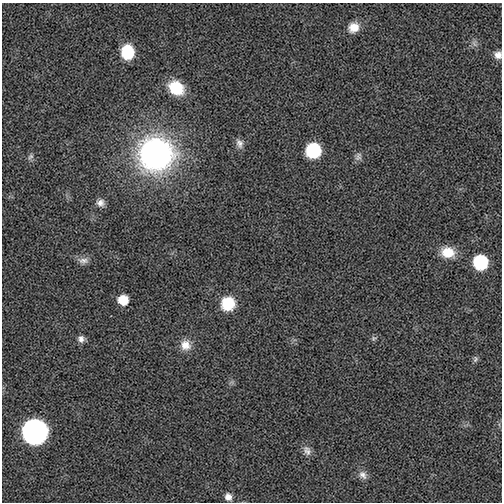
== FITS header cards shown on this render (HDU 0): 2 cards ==
NAXIS1  =                  500
NAXIS2  =                  500

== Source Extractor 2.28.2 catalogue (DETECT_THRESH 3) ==
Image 500 x 500 px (HDU 0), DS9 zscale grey, 1 PNG px = 1 image px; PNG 504 x 504 px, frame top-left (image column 1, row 500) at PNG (2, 3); no overlay
Background 0.291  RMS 4.7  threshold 14.2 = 3 sigma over >= 5 px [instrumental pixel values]
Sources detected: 24; all 24 listed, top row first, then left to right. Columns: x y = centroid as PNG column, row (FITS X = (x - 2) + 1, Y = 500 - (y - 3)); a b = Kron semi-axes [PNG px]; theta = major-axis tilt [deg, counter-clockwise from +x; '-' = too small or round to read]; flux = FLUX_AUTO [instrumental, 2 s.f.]
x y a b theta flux
354 27 12 10 33 3900
474 44 11 5 -63 960
127 52 13 11 -85 11000
498 55 9 8 - 2100
176 88 15 12 -36 12000
239 143 12 8 -71 1700
313 150 10 10 - 34000
156 154 26 25 - 110000
30 156 9 6 39 910
358 156 12 8 69 1300
100 203 10 10 - 1800
448 252 16 12 -12 6300
83 261 14 8 -1 1900
480 262 10 9 - 31000
123 300 9 8 - 6200
228 303 13 13 - 9800
373 338 8 6 54 660
81 339 9 8 - 1500
185 345 13 13 - 3600
475 359 9 6 78 720
35 432 11 11 - 560000
307 451 15 9 -59 1900
363 475 13 9 -50 1900
228 497 9 8 - 1800
At the frame edge (FLAGS 8, measured only in part): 1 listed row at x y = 498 55